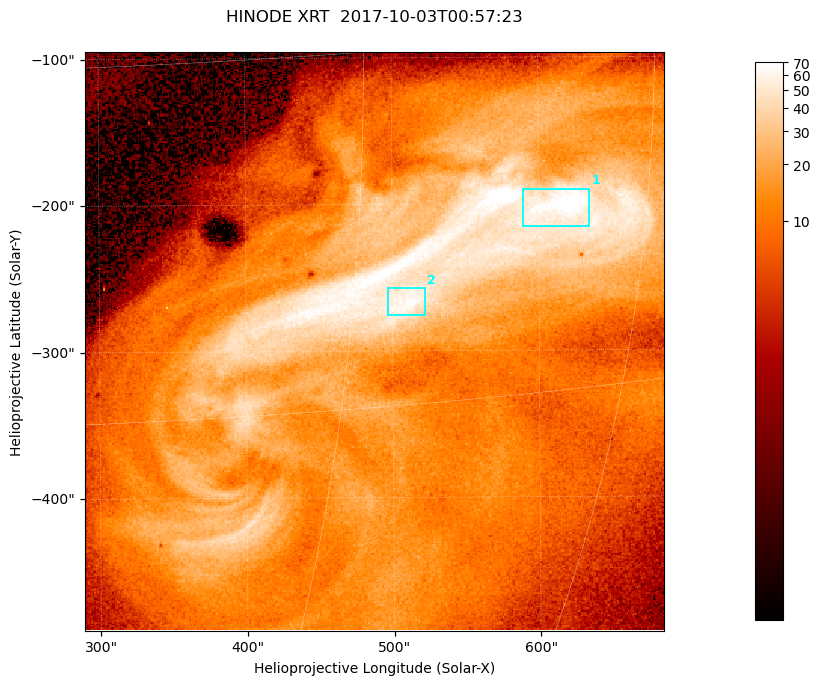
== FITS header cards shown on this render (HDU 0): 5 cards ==
TELESCOP= 'HINODE  '           /
INSTRUME= 'XRT     '           /
DATE_OBS= '2017-10-03T00:57:23.166' /
CTYPE1  = 'Solar-X '           /
CTYPE2  = 'Solar-Y '           /

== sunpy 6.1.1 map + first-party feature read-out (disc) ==
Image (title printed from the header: HINODE XRT  2017-10-03T00:57:23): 384 x 384 px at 1.03 arcsec/px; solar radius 958 arcsec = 932 px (partial field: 5.4% of the solar disc is inside the frame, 100% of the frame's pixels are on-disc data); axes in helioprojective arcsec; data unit not stated in the header (colour bar unlabelled)
Orientation: roll -0.357 deg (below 1 deg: not rotated)
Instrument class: DISC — disc imager (sunpy class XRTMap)
Bright regions (active regions / flare kernels): reference = the on-disc median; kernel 3 px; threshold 5 sigma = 44.5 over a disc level ~11.3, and >= 1.15x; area >= 147 px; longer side >= 5 px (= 5.1 arcsec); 2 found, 2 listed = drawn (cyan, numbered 1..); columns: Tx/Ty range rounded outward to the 5 arcsec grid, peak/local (2 s.f.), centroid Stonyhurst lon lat
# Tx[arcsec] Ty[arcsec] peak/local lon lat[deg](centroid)
1 585..635 -220..-190 7 +40 -7
2 495..525 -280..-255 6.4 +33 -11